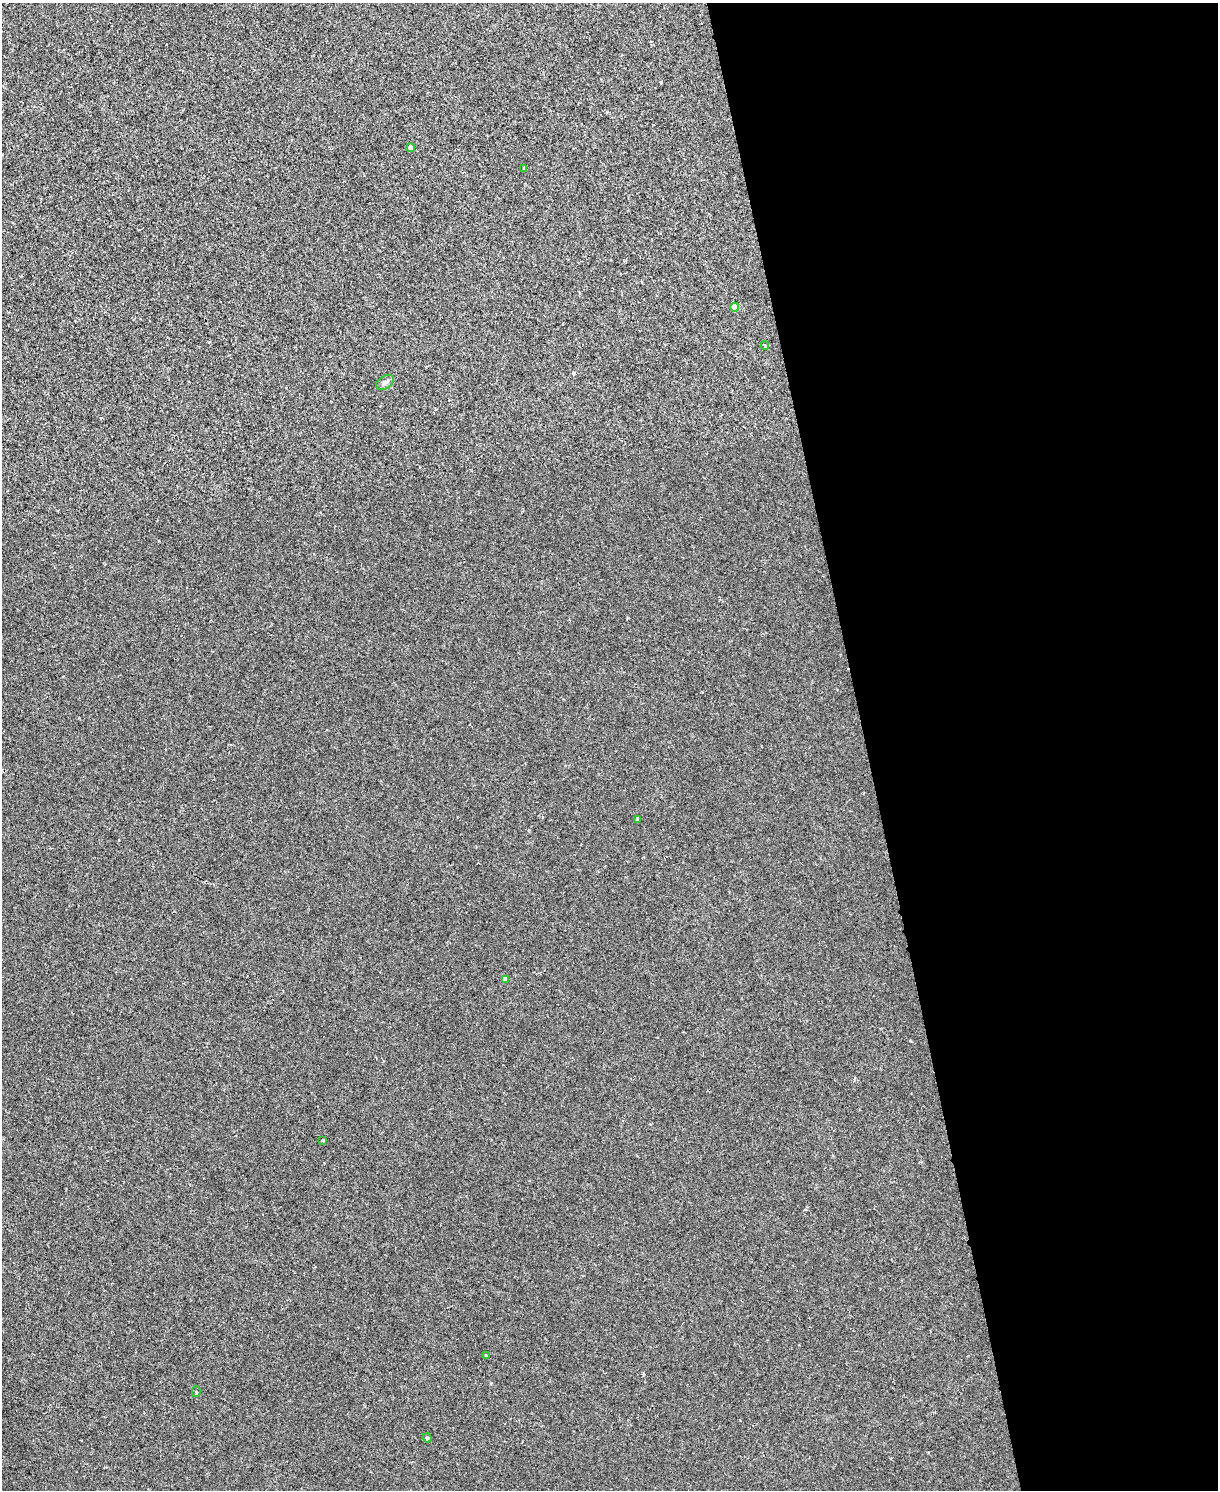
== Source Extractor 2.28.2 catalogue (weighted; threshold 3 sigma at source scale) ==
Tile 8 of 4 x 3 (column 4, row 2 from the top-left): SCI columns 3650-4865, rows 1622-3109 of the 4865 x 4846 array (HDU 1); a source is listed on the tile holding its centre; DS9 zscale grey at full resolution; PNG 1220 x 1492 px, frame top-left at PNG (2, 3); each listed source drawn as its Kron ellipse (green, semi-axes under 4 px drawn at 4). Shown black and unused: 29% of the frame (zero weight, under 2 of 3 exposures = <1% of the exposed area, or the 3 px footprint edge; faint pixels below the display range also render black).
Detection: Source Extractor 2.28.2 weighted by HDU 2 'WHT'; one run over the whole footprint, this tile lists its part. Background 0.00171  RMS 0.0034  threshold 0.0153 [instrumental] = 3 sigma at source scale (4.5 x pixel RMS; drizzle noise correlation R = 1.50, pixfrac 1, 0.05/0.05 arcsec/px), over >= 5 px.
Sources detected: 11; all 11 listed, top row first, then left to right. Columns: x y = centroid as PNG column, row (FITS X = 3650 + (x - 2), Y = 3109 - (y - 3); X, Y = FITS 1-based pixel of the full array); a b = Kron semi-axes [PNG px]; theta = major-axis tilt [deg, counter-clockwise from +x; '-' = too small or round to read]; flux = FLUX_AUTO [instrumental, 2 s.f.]
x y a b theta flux
411 148 4 4 - 2
524 168 3 3 - 0.95
735 307 4 4 - 2.4
765 346 4 4 - 0.52
385 382 10 6 32 1
637 819 3 3 - 0.59
505 979 4 4 - 1.4
323 1140 3 3 - 0.45
486 1355 3 2 - 0.37
196 1392 5 3 - 0.34
427 1438 4 4 - 0.61
Unlisted compact peaks at least as high as the median listed source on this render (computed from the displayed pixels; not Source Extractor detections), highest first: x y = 661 82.